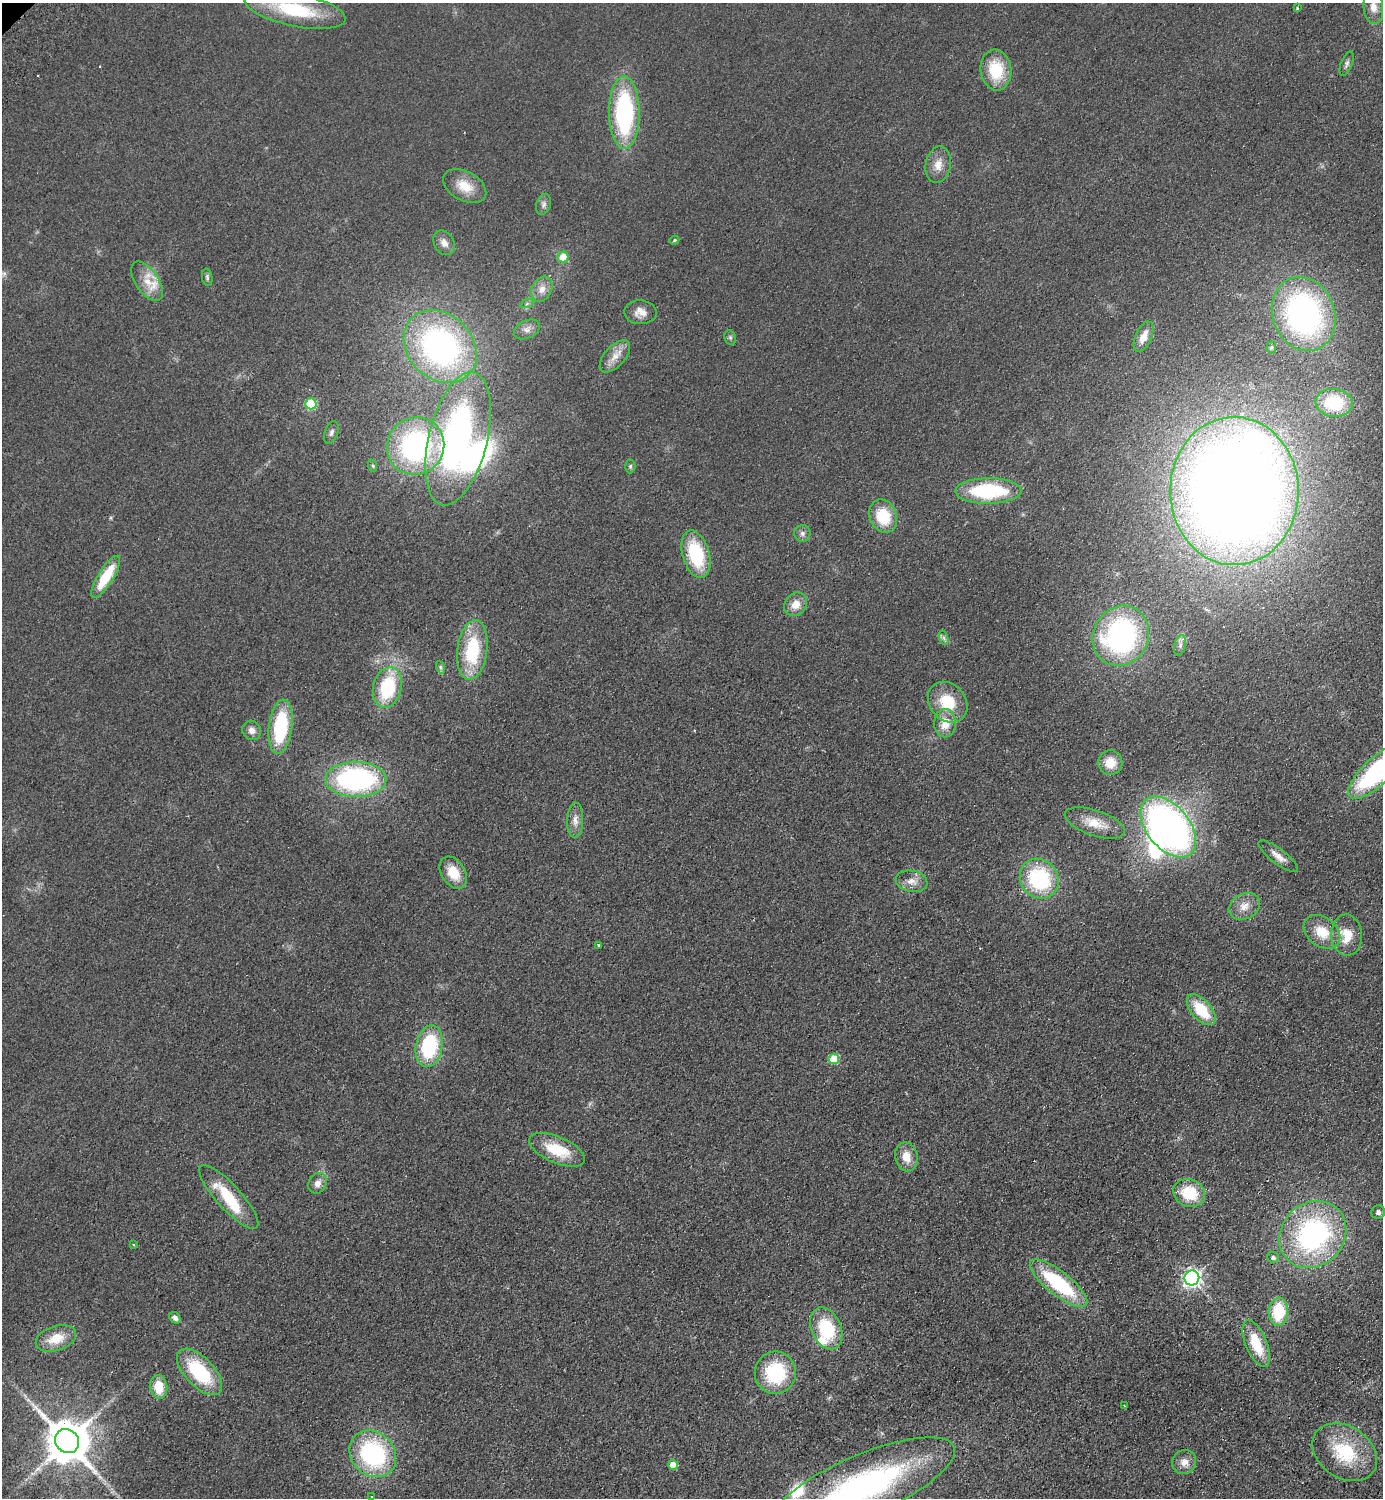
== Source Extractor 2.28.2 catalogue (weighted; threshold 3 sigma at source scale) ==
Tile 6 of 4 x 4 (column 2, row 2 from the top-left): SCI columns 1582-2962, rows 3036-4531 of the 6066 x 6072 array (HDU 1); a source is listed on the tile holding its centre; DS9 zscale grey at full resolution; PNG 1385 x 1500 px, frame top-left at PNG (2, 3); each listed source drawn as its Kron ellipse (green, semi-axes under 4 px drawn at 4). Shown black and unused: <1% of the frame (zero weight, under 2 of 3 exposures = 3% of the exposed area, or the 3 px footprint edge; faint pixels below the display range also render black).
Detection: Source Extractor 2.28.2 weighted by HDU 2 'WHT'; one run over the whole footprint, this tile lists its part. Background 0.0559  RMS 0.0097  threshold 0.0436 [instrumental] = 3 sigma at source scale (4.5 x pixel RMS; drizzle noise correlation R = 1.50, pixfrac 1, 0.05/0.05 arcsec/px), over >= 5 px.
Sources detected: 100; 2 too faint to see at this stretch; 3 inside a brighter object's white glare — neither listed nor drawn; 3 inside a brighter listed object's ellipse — not listed separately; the other 92 listed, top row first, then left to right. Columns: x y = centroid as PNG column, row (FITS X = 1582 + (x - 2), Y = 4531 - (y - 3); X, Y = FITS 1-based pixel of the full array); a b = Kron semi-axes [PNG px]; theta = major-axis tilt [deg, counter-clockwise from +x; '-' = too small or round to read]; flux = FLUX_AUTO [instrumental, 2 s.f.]
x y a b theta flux
1373 7 17 10 -84 10
1297 8 4 4 - 1.2
295 10 51 16 -12 64
1347 64 13 5 69 3.2
996 70 20 15 -82 39
624 113 36 15 -89 140
938 165 18 12 80 12
465 186 23 14 -29 20
544 204 11 7 74 3.6
674 240 5 4 - 1.2
444 243 13 10 -60 7.1
563 257 5 5 - 21
207 277 8 5 -80 2.1
147 281 22 11 -55 17
542 289 13 9 61 8.8
527 303 7 4 20 2
640 312 16 12 -2 9.7
1304 314 38 31 -70 270
527 329 14 9 26 6.3
1143 337 16 8 65 12
730 338 7 5 -69 2
440 347 40 32 -45 270
1271 347 6 5 - 1.7
615 356 19 10 48 11
1334 403 18 14 -4 46
311 404 6 5 - 57
331 432 12 6 72 3.4
458 439 68 29 76 300
415 446 29 28 - 180
373 466 6 4 -72 1.3
630 466 7 5 87 1.7
988 491 33 13 0 83
1234 491 74 64 -89 2000
883 516 17 13 -67 35
802 533 8 8 - 3.6
696 554 24 13 -74 61
106 577 24 7 58 37
795 604 12 10 52 11
1121 636 31 27 62 220
944 638 7 4 -71 2.3
1180 645 10 6 75 3.6
472 650 30 15 83 64
440 667 6 4 -71 1.8
387 687 20 14 75 64
948 702 22 18 -48 34
945 723 14 11 88 16
281 727 27 11 83 72
252 730 10 9 - 6
1110 763 12 12 - 15
1376 772 36 13 44 150
356 779 30 17 -1 180
575 820 17 8 88 7.5
1095 823 31 12 -18 19
1168 827 35 21 -50 460
1278 856 24 7 -38 8.3
453 873 17 11 -56 22
1039 879 21 18 -51 90
912 881 16 10 -11 9.4
1244 906 16 12 28 11
1322 932 20 14 -38 21
1347 935 20 15 -87 19
599 945 3 3 - 1.8
1201 1010 19 10 -48 37
429 1046 21 13 78 73
834 1059 5 5 - 37
557 1150 30 13 -23 34
906 1157 14 11 -78 14
317 1183 11 9 61 6.6
1189 1193 16 13 -20 36
229 1197 42 12 -48 45
1378 1212 7 6 - 3.6
1313 1234 36 31 45 190
134 1245 3 2 - 0.97
1273 1257 6 5 - 2.7
1192 1278 7 7 - 400
1059 1283 35 12 -38 81
1278 1312 14 9 87 42
175 1318 6 5 - 3.5
826 1328 22 14 -66 51
56 1338 21 12 18 22
1256 1344 25 10 -67 31
199 1372 29 14 -46 69
775 1373 21 20 - 66
159 1387 12 8 -82 21
1124 1406 4 2 - 0.79
67 1441 12 11 - 3800
1345 1452 35 26 -34 57
373 1454 25 21 -45 130
1184 1462 12 11 - 8.1
673 1465 5 5 - 16
863 1485 99 31 23 280
372 1497 4 3 - 1.3
Overlapping masked pixels (flux is a lower limit): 1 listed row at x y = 1376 772
Isophote crosses this tile's border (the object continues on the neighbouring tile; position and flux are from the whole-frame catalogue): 3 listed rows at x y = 1373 7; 1376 772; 863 1485